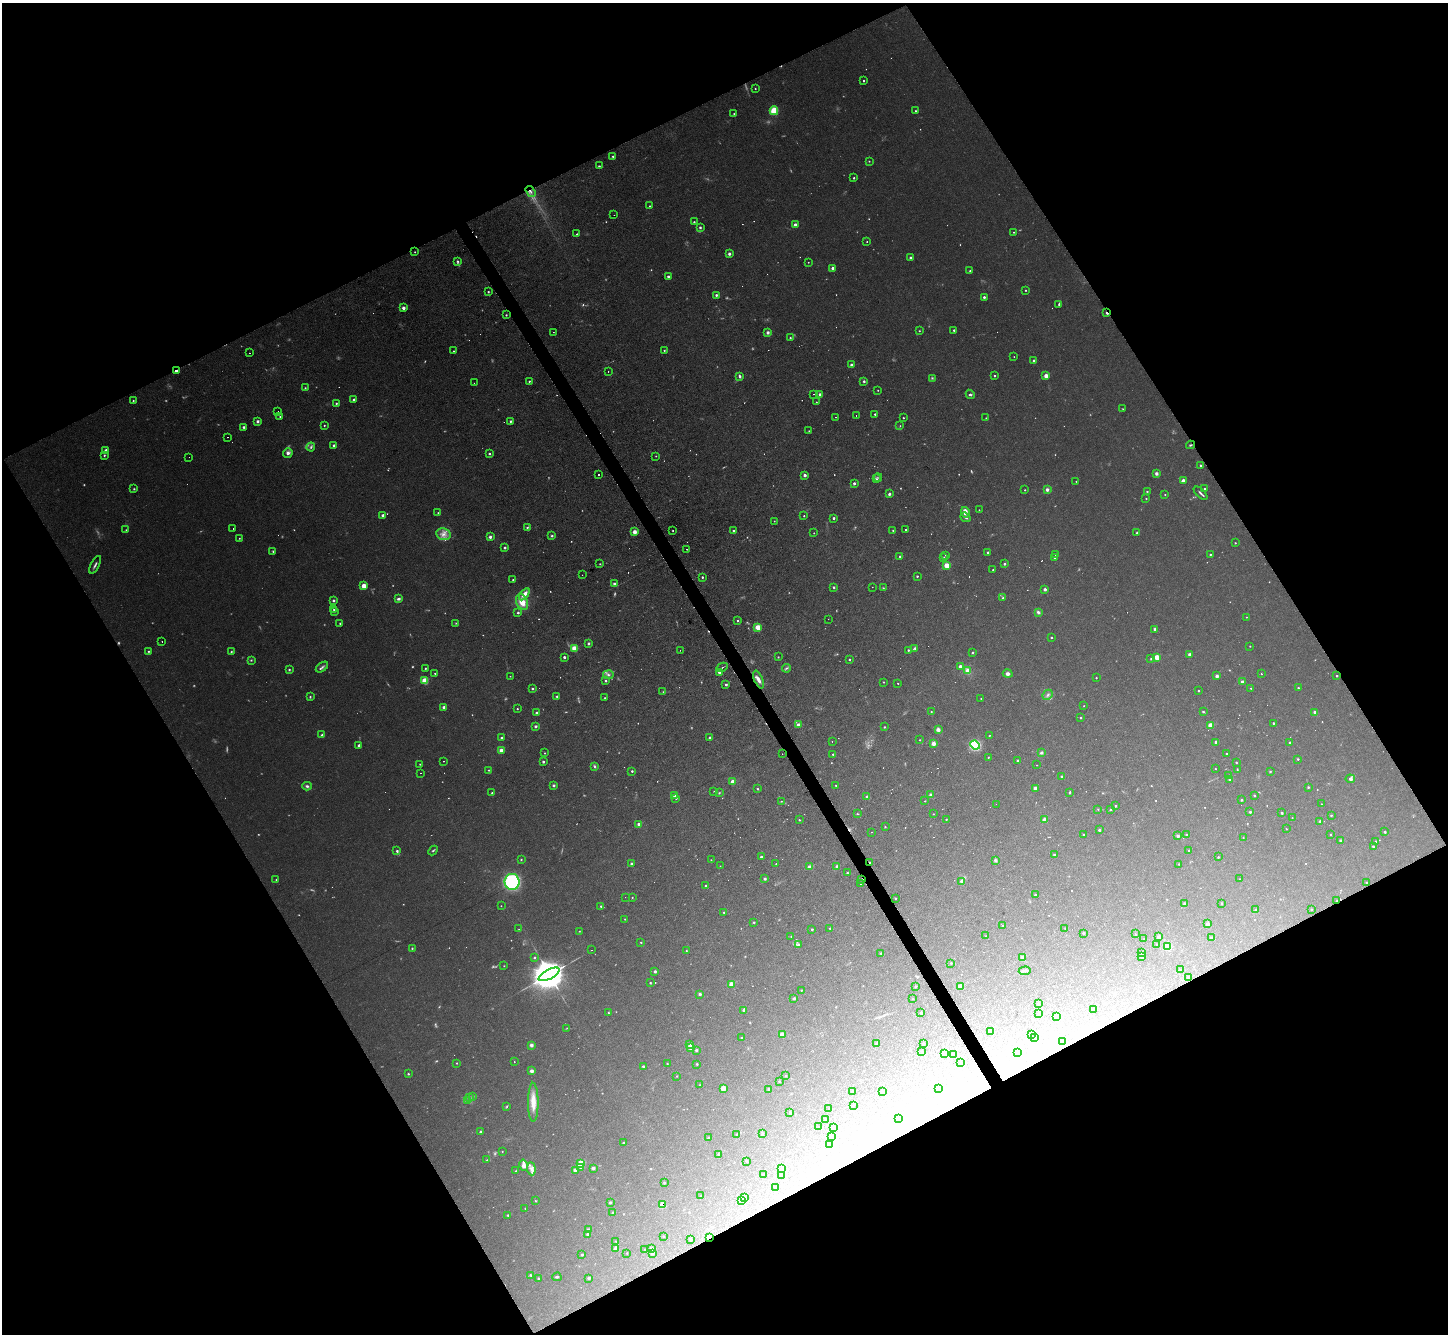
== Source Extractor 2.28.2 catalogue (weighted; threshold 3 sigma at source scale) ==
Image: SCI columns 2-5782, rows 155-5480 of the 5782 x 5770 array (HDU 1 of 3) = the unmasked area's bounding box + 8 px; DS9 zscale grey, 4 x 4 block average (1 PNG px = mean of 4 x 4 image px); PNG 1450 x 1336 px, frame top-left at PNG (2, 3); each listed source drawn as its Kron ellipse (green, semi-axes under 4 px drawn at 4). Shown black and unused: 47% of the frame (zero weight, under 2 of 3 exposures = <1% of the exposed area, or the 3 px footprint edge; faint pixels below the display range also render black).
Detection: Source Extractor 2.28.2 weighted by HDU 2 'WHT'. Background 0.0986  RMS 0.0077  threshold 0.0349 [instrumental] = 3 sigma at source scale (4.5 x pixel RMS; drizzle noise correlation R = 1.50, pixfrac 1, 0.05/0.05 arcsec/px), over >= 5 px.
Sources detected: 899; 200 too faint to see at this stretch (4 x 4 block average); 4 inside a brighter object's white glare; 36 cosmic-ray / hot-pixel residue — neither listed nor drawn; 6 coinciding with a brighter row at this scale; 10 inside a brighter listed object's ellipse — not listed separately; of the other 643, all 500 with FLUX_AUTO >= 2.52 (the completeness limit of this list) listed and drawn (143 fainter detections not listed), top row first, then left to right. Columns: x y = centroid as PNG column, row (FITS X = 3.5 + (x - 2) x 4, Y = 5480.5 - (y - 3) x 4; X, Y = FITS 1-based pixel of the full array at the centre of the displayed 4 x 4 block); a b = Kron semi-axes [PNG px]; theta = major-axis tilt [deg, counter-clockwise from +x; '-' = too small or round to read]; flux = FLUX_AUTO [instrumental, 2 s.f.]
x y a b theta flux
863 81 2 2 - 5.6
755 89 2 2 - 4.3
774 111 4 4 - 130
916 111 2 2 - 4.7
734 114 2 2 - 3.3
613 156 2 2 - 7
869 161 2 2 - 3.2
599 166 3 2 - 4.2
854 178 2 2 - 11
531 191 6 2 -58 13
650 206 2 2 - 4.5
614 215 2 2 - 13
694 222 2 2 - 4.9
795 225 2 2 - 50
700 227 2 2 - 8.8
1013 232 2 2 - 3.4
577 234 2 2 - 3.7
867 242 2 2 - 3
415 252 2 2 - 3.1
729 254 2 2 - 19
910 258 2 2 - 22
458 261 4 2 - 7.9
808 262 2 2 - 2.9
833 268 2 2 - 32
970 271 2 2 - 7.8
668 276 2 2 - 18
1025 290 2 2 - 11
488 292 2 2 - 4.8
716 295 2 2 - 12
984 297 2 2 - 17
1059 305 2 2 - 9.2
403 308 2 2 - 26
1107 313 2 2 - 22
506 315 2 2 - 5.4
954 330 2 2 - 9.7
919 331 2 2 - 2.9
553 332 2 2 - 3.7
768 332 2 2 - 54
790 338 2 2 - 5.4
664 350 2 2 - 5
453 351 2 2 - 4.4
249 353 2 2 - 3.7
1014 357 2 2 - 2.8
1034 360 2 2 - 24
851 365 2 2 - 29
176 371 3 2 - 10
608 371 2 2 - 2.9
740 376 3 2 - 11
994 376 2 2 - 6.7
1046 376 2 2 - 100
932 378 3 2 - 5.1
529 381 2 2 - 5.7
864 381 2 2 - 12
474 383 2 2 - 2.7
305 388 2 2 - 4.8
878 390 2 2 - 3.1
814 394 2 2 - 6.7
820 394 2 2 - 27
970 394 5 3 - 7.1
133 400 2 2 - 7.2
354 400 2 2 - 14
816 402 2 2 - 2.8
336 403 2 2 - 6.4
1123 409 2 2 - 3.4
278 411 2 2 - 2.6
875 414 2 2 - 13
856 415 2 2 - 6.2
280 417 2 2 - 6.6
835 417 2 2 - 4
903 418 2 2 - 4.1
986 418 2 2 - 3.1
258 421 2 2 - 20
510 421 2 2 - 8.1
324 425 2 2 - 4.5
900 426 2 2 - 2.5
244 427 2 2 - 12
809 431 2 2 - 4.6
228 437 2 2 - 5.2
334 445 2 2 - 12
1191 445 4 2 - 5.9
311 447 4 3 - 9.4
106 450 2 2 - 20
288 453 5 4 - 18
489 454 2 2 - 8.6
104 455 3 2 - 6.1
656 456 2 2 - 3.1
189 457 2 2 - 9.3
1200 465 2 2 - 7.6
1156 473 2 2 - 27
599 475 2 2 - 4
805 475 2 2 - 29
878 478 4 2 - 5.6
876 479 2 2 - 7.6
1183 480 2 2 - 27
1076 481 2 2 - 3.5
854 483 2 2 - 18
134 489 3 2 - 4.5
1047 489 2 2 - 84
1205 489 2 2 - 12
1025 490 2 2 - 4.3
1147 491 2 2 - 6.7
1201 493 8 2 -44 10
889 494 2 2 - 18
1165 495 2 2 - 4.6
1146 498 2 2 - 6
979 510 2 2 - 2.9
965 512 5 3 - 53
438 513 2 2 - 2.9
383 515 2 2 - 23
804 516 2 2 - 4.8
965 517 5 3 - 10
834 518 2 2 - 16
774 521 2 2 - 2.8
527 527 3 2 - 5.5
233 528 2 2 - 2.9
126 530 2 2 - 3.9
893 530 2 2 - 3.8
905 530 2 2 - 5.9
673 531 2 2 - 3.4
734 531 3 2 - 6.7
634 532 2 2 - 48
814 533 2 2 - 6.4
1137 533 2 2 - 11
444 534 7 6 - 36
552 536 2 2 - 6.6
490 537 2 2 - 18
239 538 2 2 - 3.2
1235 543 2 2 - 4.7
505 547 2 2 - 15
686 549 2 2 - 6.4
273 551 2 2 - 7.4
988 552 2 2 - 14
1210 554 2 2 - 7.5
946 555 2 2 - 4
1056 555 2 2 - 3.3
900 556 2 2 - 13
944 557 2 2 - 4.5
1054 557 2 2 - 6.6
600 564 2 2 - 4
1004 564 2 2 - 14
95 565 9 2 62 13
947 565 2 2 - 180
993 570 2 2 - 3.1
582 575 2 2 - 3.1
917 576 2 2 - 7.9
702 577 2 2 - 9.6
513 580 2 2 - 6.2
614 584 2 2 - 16
364 586 3 3 - 59
834 587 2 2 - 10
872 587 2 2 - 2.7
883 588 3 2 - 4.4
1045 589 2 2 - 30
524 594 7 3 53 46
1003 598 2 2 - 13
399 599 3 2 - 16
334 600 2 2 - 23
522 602 8 5 -65 69
334 609 2 2 - 5.3
334 612 2 2 - 5.9
1038 612 3 2 - 16
518 613 2 2 - 9.7
1246 617 2 2 - 3.3
828 619 2 2 - 4.1
737 621 2 2 - 5.1
340 623 2 2 - 4.3
456 623 2 2 - 3.3
758 627 3 2 - 96
1155 629 2 2 - 36
1051 637 2 2 - 9.7
162 641 2 2 - 3.2
588 643 2 2 - 14
1250 646 2 2 - 3.2
574 648 3 2 - 100
915 648 3 3 - 9.6
680 650 2 2 - 5
908 650 2 2 - 7.4
148 651 2 2 - 4.8
231 652 2 2 - 5.4
972 653 2 2 - 8.5
1190 655 2 2 - 38
564 657 2 2 - 13
778 657 2 2 - 6.1
1157 657 3 3 - 86
849 659 2 2 - 11
1151 659 2 2 - 6.3
251 660 2 2 - 5.7
960 666 2 2 - 30
322 667 7 2 36 11
722 667 6 2 29 5.2
425 668 2 2 - 4.2
786 668 4 2 - 8.8
289 670 2 2 - 8.3
968 671 2 2 - 62
719 672 2 2 - 33
435 674 2 2 - 3.1
1008 674 5 4 - 18
1261 674 2 2 - 4.6
608 675 5 3 - 12
510 676 2 2 - 2.7
1217 676 2 2 - 23
1337 676 2 2 - 5.3
1096 678 2 2 - 5.8
759 679 9 4 -68 32
425 681 3 3 - 95
606 681 2 2 - 7.9
884 682 2 2 - 4.2
1242 682 2 2 - 28
898 683 2 2 - 4.3
726 685 2 2 - 12
1251 688 2 2 - 5.3
1298 688 2 2 - 6.8
532 689 2 2 - 6.2
1198 691 2 2 - 6.6
663 692 2 2 - 2.6
1047 695 5 2 - 8.8
557 696 2 2 - 8.1
310 697 3 2 - 5.9
605 698 2 2 - 3.1
981 698 2 2 - 4.4
1084 706 2 2 - 2.6
444 707 2 2 - 26
517 709 2 2 - 4.2
931 711 2 2 - 3.1
1203 712 2 2 - 9.9
537 713 2 2 - 27
1315 713 3 2 - 13
1080 718 2 2 - 5.9
1273 723 2 2 - 8.5
798 725 2 2 - 43
1210 725 2 2 - 94
535 726 3 2 - 7.7
884 727 3 2 - 3.7
938 730 3 3 - 22
322 735 2 2 - 10
989 736 3 2 - 3.3
502 738 2 2 - 22
710 738 2 2 - 12
919 740 2 2 - 3.2
832 742 2 2 - 3.6
1216 742 2 2 - 23
933 743 2 2 - 63
1290 743 2 2 - 17
359 745 2 2 - 12
975 745 5 4 - 270
501 750 2 2 - 30
545 753 2 2 - 3.4
1041 753 3 3 - 9.7
782 754 2 2 - 5.2
833 754 2 2 - 8.9
1227 754 2 2 - 11
988 757 2 2 - 3.2
1298 759 2 2 - 8.1
443 761 2 2 - 3.5
1018 761 2 2 - 18
543 762 2 2 - 9.8
1236 762 2 2 - 5
420 764 2 2 - 3.4
1037 765 2 2 - 2.8
594 766 4 3 - 8.2
1215 769 2 2 - 3.2
1237 769 3 2 - 3.9
489 770 2 2 - 3.8
632 771 2 2 - 8.8
1270 771 2 2 - 4.4
420 773 2 2 - 2.5
1229 775 2 2 - 9.7
1062 777 2 2 - 25
1230 779 2 2 - 25
1350 779 5 4 - 12
733 782 2 2 - 58
553 785 2 2 - 13
836 785 2 2 - 5.1
307 786 4 3 - 12
1308 787 2 2 - 5.8
1035 788 2 2 - 38
758 789 2 2 - 6.8
714 791 2 2 - 3
492 793 2 2 - 5.9
719 793 3 2 - 4.6
1069 793 2 2 - 4
674 795 2 2 - 21
931 795 2 2 - 34
1254 795 2 2 - 5.6
867 797 2 2 - 22
676 798 2 2 - 12
1241 800 2 2 - 8.6
781 801 3 2 - 3.6
925 801 2 2 - 4.6
996 804 2 2 - 4.9
1321 804 2 2 - 3.1
1115 806 2 2 - 5
1098 809 2 2 - 3.7
1110 809 2 2 - 4.7
1250 812 2 2 - 11
1282 813 2 2 - 11
857 814 2 2 - 3.8
933 814 2 2 - 2.7
1331 815 2 2 - 6.9
1292 818 2 2 - 3.1
946 819 2 2 - 5.2
799 820 2 2 - 4.9
1044 820 2 2 - 78
1320 821 2 2 - 8.2
639 824 2 2 - 25
885 827 2 2 - 3.5
1286 829 2 2 - 2.8
1099 830 2 2 - 14
872 832 2 2 - 10
1385 832 2 2 - 7.6
1330 834 2 2 - 4.8
1083 835 2 2 - 6.2
1186 835 2 2 - 10
1178 836 2 2 - 24
1243 837 2 2 - 3.3
1340 841 2 2 - 9.2
1376 841 2 2 - 6.4
1373 846 2 2 - 8.3
433 850 5 2 - 6.1
1189 850 2 2 - 3.8
397 851 2 2 - 11
1054 855 2 2 - 8.9
761 857 2 2 - 20
1218 857 2 2 - 7.6
521 859 2 2 - 5
711 860 2 2 - 2.6
995 860 2 2 - 20
870 863 2 2 - 4.9
631 864 2 2 - 17
776 864 2 2 - 3.3
1179 864 2 2 - 3.8
720 866 2 2 - 2.5
810 867 2 2 - 62
837 867 2 2 - 30
847 873 2 2 - 4.3
765 879 2 2 - 11
862 879 2 2 - 6.4
1240 879 2 2 - 2.6
276 880 2 2 - 3.6
962 881 2 2 - 39
512 882 8 7 - 550
861 883 2 2 - 6.7
1366 883 2 2 - 5.1
706 886 2 2 - 4.2
1035 895 2 2 - 8.7
625 897 2 2 - 5
632 897 2 2 - 5
895 898 2 2 - 3.6
1337 901 2 2 - 13
1222 903 2 2 - 4
1184 904 2 2 - 24
501 906 2 2 - 2.8
601 906 2 2 - 6.2
1311 909 2 2 - 4.6
1256 910 2 2 - 4.7
724 912 2 2 - 3.7
625 919 2 2 - 3.5
754 922 2 2 - 6.5
1208 924 2 2 - 43
1002 926 2 2 - 3.3
830 928 2 2 - 5.2
1065 928 2 2 - 3.5
519 929 2 2 - 3.1
812 929 2 2 - 7.2
579 931 2 2 - 2.9
1083 933 2 2 - 10
1136 934 2 2 - 2.7
791 936 2 2 - 3.3
986 936 2 2 - 2.5
1158 937 2 2 - 28
1212 938 2 2 - 25
1144 939 2 2 - 2.9
641 942 2 2 - 4.3
798 945 4 4 - 13
1157 945 2 2 - 8
1167 947 3 3 - 71
412 948 2 2 - 4.8
592 950 2 2 - 6.8
686 950 2 2 - 3.4
881 953 2 2 - 5.8
1142 953 3 2 - 4.6
534 957 2 2 - 5.1
1142 957 2 2 - 13
1023 958 2 2 - 48
951 963 2 2 - 5.2
504 966 2 2 - 2.6
1180 970 2 2 - 8.7
655 971 2 2 - 14
1025 971 6 2 3 8.9
549 974 11 4 28 22000
1188 978 2 2 - 8.6
650 983 2 2 - 6.2
731 984 2 2 - 60
916 986 2 2 - 8.3
961 986 2 2 - 76
801 990 2 2 - 4
700 994 2 2 - 17
794 998 2 2 - 12
913 999 2 2 - 2.7
1038 1003 2 2 - 7.5
1093 1009 2 2 - 2.7
744 1010 2 2 - 11
608 1012 2 2 - 3.2
921 1013 2 2 - 7.9
1039 1013 2 2 - 22
1056 1017 2 2 - 30
567 1028 3 2 - 2.7
991 1031 2 2 - 2.9
782 1034 2 2 - 45
1031 1035 4 2 - 4.7
741 1038 2 2 - 5.3
1035 1038 2 2 - 4.3
1062 1042 2 2 - 31
923 1043 2 2 - 8.3
877 1044 2 2 - 12
531 1045 2 2 - 25
690 1045 3 2 - 11
690 1047 3 2 - 56
696 1050 2 2 - 12
922 1052 2 2 - 7.1
1017 1052 2 2 - 3.4
945 1053 3 3 - 49
953 1054 2 2 - 12
514 1062 2 2 - 2.6
456 1063 2 2 - 3
961 1063 2 2 - 4.1
667 1064 2 2 - 3.2
697 1064 2 2 - 5.2
643 1066 2 2 - 12
532 1071 3 2 - 25
408 1074 2 2 - 5.8
677 1076 2 2 - 3.1
786 1076 2 2 - 4.3
779 1081 2 2 - 4.7
700 1085 2 2 - 3.8
723 1088 3 3 - 45
938 1088 2 2 - 2.6
769 1089 2 2 - 13
853 1091 2 2 - 12
882 1092 2 2 - 8.8
473 1096 2 2 - 6.9
469 1098 3 2 - 10
468 1101 2 2 - 3.3
533 1102 19 5 -89 80
507 1106 4 2 - 4.6
853 1106 2 2 - 2.8
829 1108 2 2 - 2.8
790 1113 2 2 - 12
898 1118 2 2 - 10
825 1119 2 2 - 5.3
818 1127 2 2 - 3.3
834 1127 2 2 - 2.8
481 1132 2 2 - 13
737 1134 2 2 - 2.7
762 1134 2 2 - 6.5
708 1137 2 2 - 4.9
831 1137 2 2 - 3.8
623 1143 2 2 - 9
829 1144 2 2 - 14
502 1151 2 2 - 3.1
718 1154 2 2 - 3.1
487 1160 2 2 - 3.5
746 1161 2 2 - 4.4
581 1164 3 3 - 92
524 1165 5 3 - 33
581 1167 3 3 - 11
593 1168 2 2 - 17
531 1169 6 3 -84 19
782 1169 2 2 - 12
575 1170 2 2 - 28
516 1171 2 2 - 4.5
763 1175 2 2 - 3.3
782 1175 2 2 - 7.3
664 1183 2 2 - 5
775 1188 2 2 - 5.3
701 1196 2 2 - 2.8
744 1198 2 2 - 3.3
742 1200 3 3 - 37
536 1201 2 2 - 4.2
610 1203 2 2 - 8
662 1205 3 3 - 67
525 1208 2 2 - 2.7
613 1212 2 2 - 5.5
508 1215 3 2 - 7.1
588 1230 3 2 - 19
587 1234 2 2 - 10
663 1236 2 2 - 3.4
709 1237 2 2 - 22
690 1239 2 2 - 8.3
616 1241 2 2 - 2.9
616 1248 2 2 - 28
651 1249 3 2 - 9.7
645 1250 2 2 - 2.8
627 1253 2 2 - 2.6
652 1253 3 2 - 11
582 1255 2 2 - 5.2
530 1275 2 2 - 5.6
557 1277 4 2 - 6
538 1278 2 2 - 5.1
589 1278 2 2 - 11
Overlapping masked pixels (flux is a lower limit): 10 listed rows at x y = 531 191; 1107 313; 176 371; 1191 445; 759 679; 870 863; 862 879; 1337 901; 662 1205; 709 1237
Diffuse or blended objects may show on this block-average render without a row.